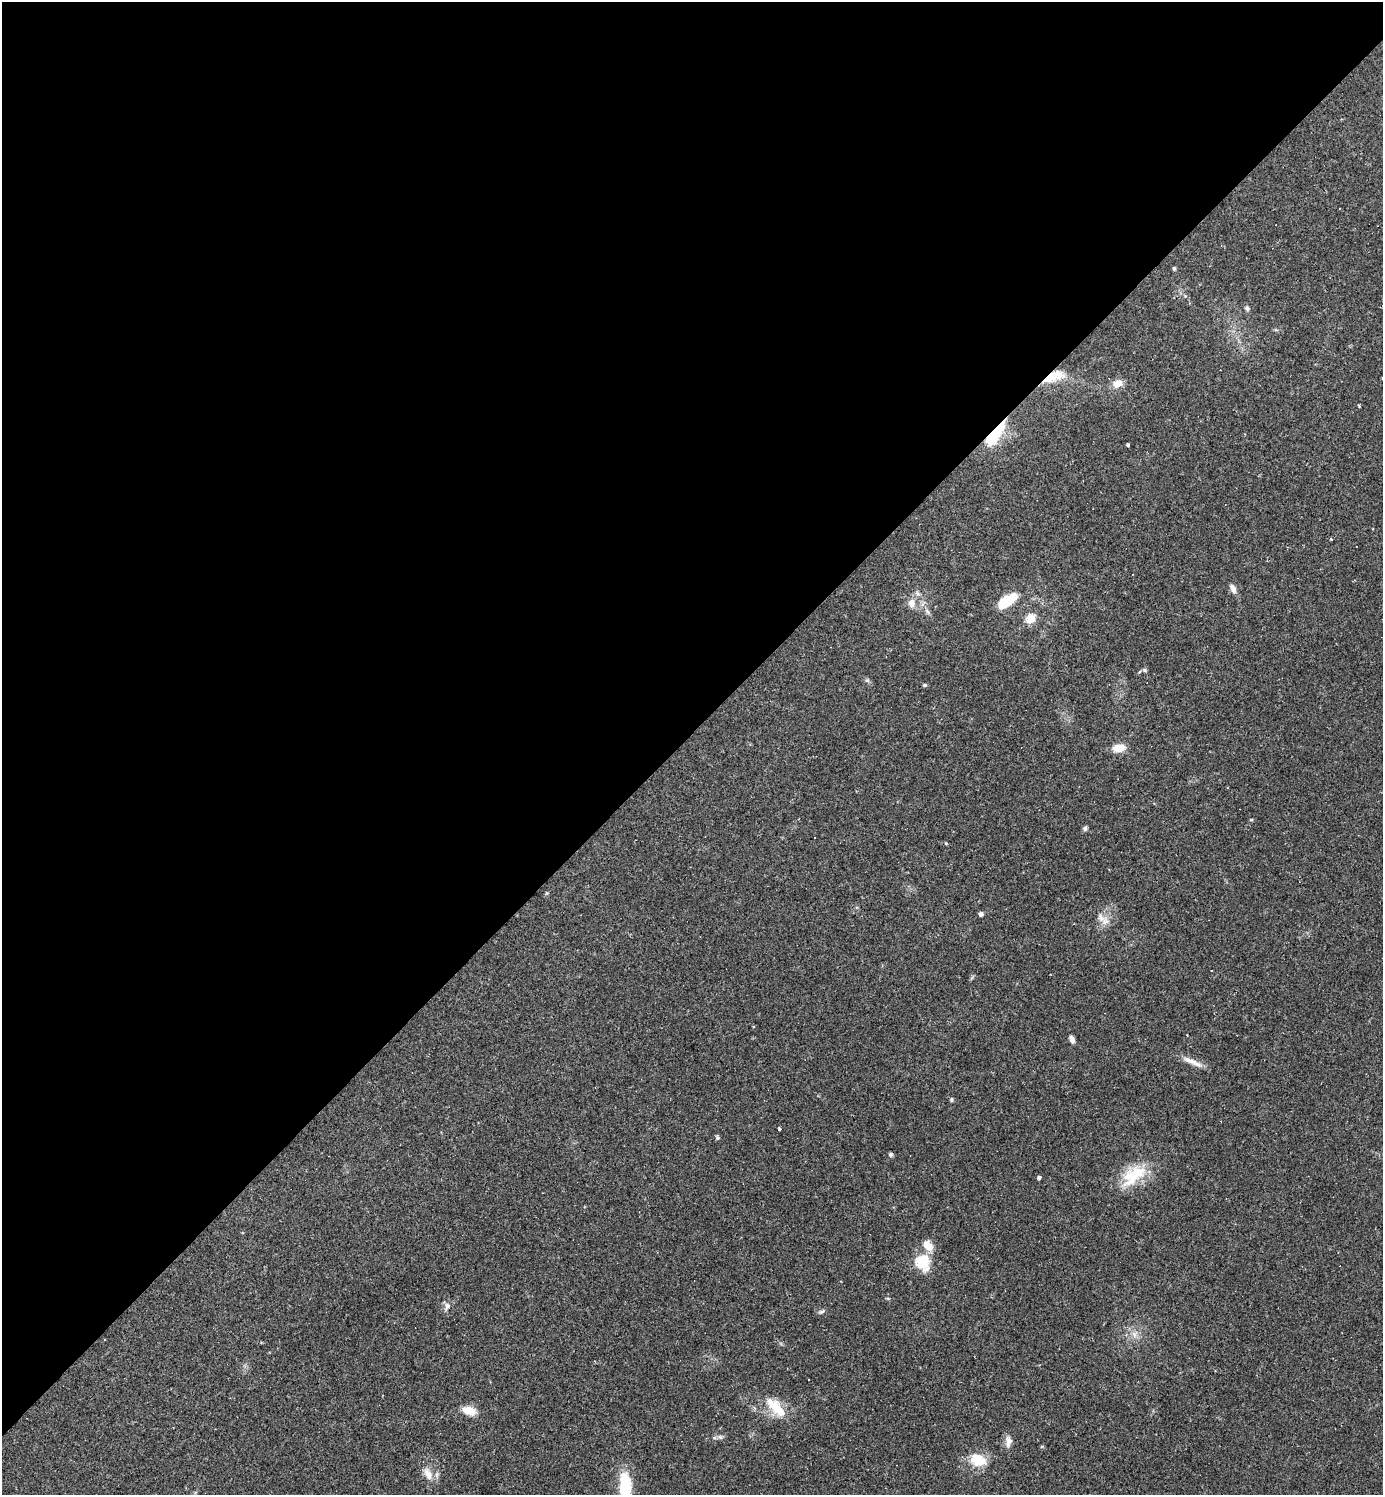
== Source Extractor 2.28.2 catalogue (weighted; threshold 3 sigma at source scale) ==
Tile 2 of 4 x 4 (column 2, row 1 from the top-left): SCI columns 1676-3056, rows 4481-5973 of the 5971 x 5973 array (HDU 1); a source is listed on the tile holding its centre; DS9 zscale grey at full resolution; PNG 1385 x 1497 px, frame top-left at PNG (2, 2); no overlay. Shown black and unused: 49% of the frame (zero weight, under 2 of 3 exposures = <1% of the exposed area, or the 3 px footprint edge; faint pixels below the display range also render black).
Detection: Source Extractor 2.28.2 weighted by HDU 2 'WHT'; one run over the whole footprint, this tile lists its part. Background 0.0626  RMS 0.0058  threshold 0.0261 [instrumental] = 3 sigma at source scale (4.5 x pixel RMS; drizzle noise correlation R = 1.50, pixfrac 1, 0.05/0.05 arcsec/px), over >= 5 px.
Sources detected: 44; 4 cosmic-ray / hot-pixel residue — not listed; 2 inside a brighter listed object's ellipse — not listed separately; the other 38 listed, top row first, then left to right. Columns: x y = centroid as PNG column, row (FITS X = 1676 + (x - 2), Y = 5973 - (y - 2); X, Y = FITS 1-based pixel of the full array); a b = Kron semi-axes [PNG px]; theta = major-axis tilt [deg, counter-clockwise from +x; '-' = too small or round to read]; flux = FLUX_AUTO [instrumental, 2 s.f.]
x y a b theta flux
1174 268 4 4 - 1.2
1247 308 7 6 - 1.4
1276 330 6 4 -18 0.76
1057 373 25 17 54 11
1117 383 11 9 20 5.4
1359 406 4 2 - 0.6
995 434 35 12 54 22
1128 445 3 3 - 1.8
1233 588 12 6 -69 2.8
1007 601 22 10 33 17
911 603 12 9 -89 4.2
927 611 8 4 -53 1.4
1031 619 13 11 29 6
1144 670 6 5 - 0.83
924 685 5 4 - 0.71
1119 748 13 8 4 7.3
1085 828 6 5 - 1.2
981 914 4 4 - 2
1101 917 15 8 -58 4.5
1072 1039 8 5 -73 2.5
1192 1062 32 6 -24 5.3
951 1100 5 5 - 0.86
780 1129 4 2 - 1.3
717 1138 6 5 - 0.9
891 1154 6 5 - 1
1133 1175 38 19 37 22
1039 1178 4 3 - 1.4
922 1262 20 17 -76 16
447 1306 10 7 72 2.5
822 1311 8 5 15 1.2
1134 1334 10 5 -64 2.6
776 1407 32 13 -45 15
469 1410 15 9 -15 7.8
720 1437 7 6 - 1.4
1009 1441 13 9 -70 3.5
978 1460 20 14 -23 13
428 1474 16 9 -62 5.6
625 1486 28 11 -86 29
Overlapping masked pixels (flux is a lower limit): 2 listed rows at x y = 1057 373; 995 434
Isophote crosses this tile's border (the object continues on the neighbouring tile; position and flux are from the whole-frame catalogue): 1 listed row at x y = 625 1486